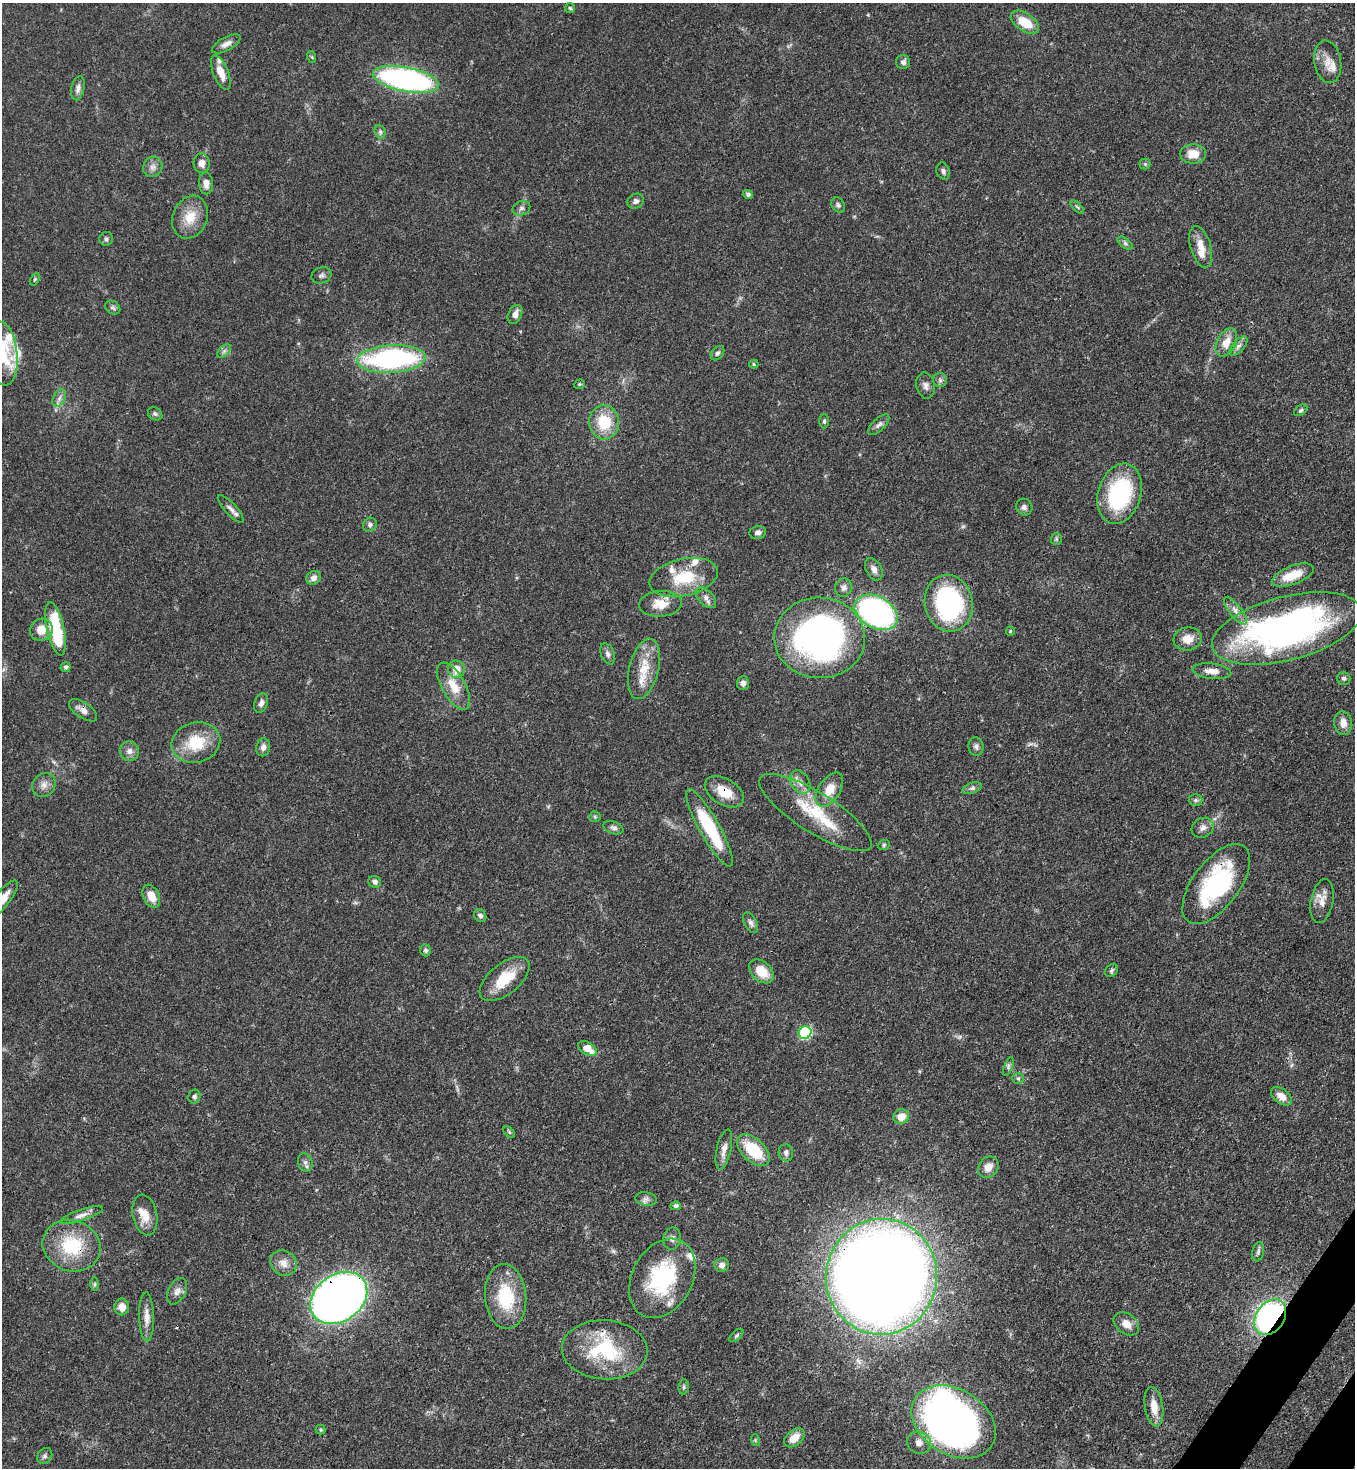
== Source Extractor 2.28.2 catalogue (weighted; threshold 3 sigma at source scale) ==
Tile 6 of 4 x 4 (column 2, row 2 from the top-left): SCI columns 1717-3069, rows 2990-4455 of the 6000 x 5978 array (HDU 1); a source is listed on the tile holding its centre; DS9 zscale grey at full resolution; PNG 1357 x 1470 px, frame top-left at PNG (2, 3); each listed source drawn as its Kron ellipse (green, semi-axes under 4 px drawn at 4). Shown black and unused: <1% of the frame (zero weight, under 3 of 4 exposures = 7% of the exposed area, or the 3 px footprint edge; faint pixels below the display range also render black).
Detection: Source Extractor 2.28.2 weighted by HDU 2 'WHT'; one run over the whole footprint, this tile lists its part. Background 0.0664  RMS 0.0036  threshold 0.0162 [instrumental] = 3 sigma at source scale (4.5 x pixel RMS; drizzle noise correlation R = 1.50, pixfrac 1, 0.05/0.05 arcsec/px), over >= 5 px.
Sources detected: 163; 2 too faint to see at this stretch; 1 inside a brighter object's white glare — neither listed nor drawn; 13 inside a brighter listed object's ellipse — not listed separately; the other 147 listed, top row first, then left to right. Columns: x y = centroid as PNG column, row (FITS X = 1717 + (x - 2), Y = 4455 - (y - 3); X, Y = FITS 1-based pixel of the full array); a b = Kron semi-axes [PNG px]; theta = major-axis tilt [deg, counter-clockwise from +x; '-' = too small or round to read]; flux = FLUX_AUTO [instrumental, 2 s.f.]
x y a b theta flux
570 8 5 5 - 0.51
1025 22 16 9 -34 7.9
226 44 16 6 28 2.3
312 57 6 4 -70 0.45
903 62 7 7 - 1.3
1328 62 21 13 -81 4.7
221 72 18 7 -68 4.6
406 79 33 12 -11 95
78 88 12 6 76 1.7
380 132 7 5 -70 0.78
1193 154 13 9 1 5.5
202 163 10 8 -87 2.4
1145 164 5 5 - 0.56
153 167 10 9 - 1.9
943 171 9 6 -69 1.1
206 183 11 7 -87 2.2
748 194 5 4 - 0.87
636 201 8 7 - 1.4
838 205 8 6 -53 0.89
1077 207 8 3 -45 0.56
521 208 9 7 23 1.2
190 217 22 17 68 7.5
106 239 7 6 - 0.89
1125 243 9 4 -36 0.87
1201 247 21 10 -74 5
321 275 10 8 20 1.2
35 279 6 4 59 0.48
113 308 8 6 -36 0.96
515 314 10 6 64 2.5
1226 342 15 9 62 4.2
1238 346 12 5 47 1.4
224 351 8 5 45 0.97
2 353 32 15 -84 13
717 353 8 5 50 0.9
391 359 34 14 3 72
754 364 5 4 - 0.47
940 380 7 6 - 1
579 384 6 4 20 0.47
926 386 13 9 -78 1.8
59 398 9 6 61 1.4
1301 410 7 4 37 0.7
155 414 8 6 -34 0.83
824 421 7 5 89 0.68
604 422 17 15 -87 12
879 425 13 6 44 1.5
1120 494 31 21 73 37
1024 507 8 8 - 1.3
231 509 18 6 -48 1.7
370 525 7 6 - 1.1
758 532 8 6 10 1.4
1056 539 6 5 - 0.6
874 569 12 7 -61 1.9
1293 575 22 9 21 7.8
684 577 35 18 13 14
314 578 7 6 - 1.7
844 588 9 8 - 1.4
706 598 12 7 -46 1.9
949 603 28 24 -78 58
660 604 21 13 4 5.6
1235 611 17 6 -52 2.3
876 612 23 15 -30 94
1287 628 77 32 15 150
55 629 27 9 -78 24
41 630 12 11 - 4.8
1010 631 5 4 - 0.39
820 638 45 40 -2 120
1188 639 14 11 7 4.5
608 654 11 6 -69 1.4
66 667 5 5 - 0.99
456 669 8 8 - 4.3
644 669 31 14 76 9.3
1212 671 19 7 -6 3.4
1344 678 7 6 - 0.88
743 683 7 6 - 1.6
454 686 26 11 -61 6.9
261 703 10 6 69 1.6
83 710 16 7 -34 2.6
1343 723 12 9 -84 2.9
196 743 24 20 15 13
263 747 9 7 79 1.7
976 747 9 7 -83 1.3
129 751 10 9 - 2
800 782 13 9 -59 2.6
44 785 12 11 - 2.5
972 788 10 5 19 1.1
829 789 19 11 58 6.3
724 792 21 13 -31 8.2
1195 800 7 6 - 0.78
815 813 65 20 -32 20
595 817 6 5 - 0.61
613 828 10 6 -18 1.2
709 828 44 10 -61 24
1203 828 11 9 28 1.9
884 845 6 5 - 0.55
375 882 6 5 - 1.2
1216 884 47 23 53 43
151 896 12 8 -65 4.9
3 898 22 7 53 4.6
1322 901 22 11 79 4
480 916 7 5 -52 1.1
751 923 11 6 -62 1.3
426 950 6 5 - 0.92
1112 970 7 5 48 0.81
761 971 14 10 -41 6.9
505 979 29 15 39 11
805 1033 6 6 - 41
587 1048 10 6 -31 4.9
1008 1066 10 3 69 0.72
1018 1078 6 5 - 0.72
1281 1096 12 7 -38 3.5
194 1097 7 6 - 0.82
901 1117 8 7 - 4.7
509 1132 7 4 -45 0.54
724 1149 20 7 77 2.9
753 1150 20 11 -44 15
786 1153 8 7 - 1.4
305 1162 9 7 -74 1.3
988 1167 11 9 50 2.9
646 1199 11 6 -9 1.5
676 1206 5 4 - 0.98
81 1215 23 5 18 2.3
145 1215 20 12 -79 5.1
672 1238 11 9 80 1.8
72 1246 29 25 -20 19
1258 1252 10 6 80 1
283 1263 13 12 - 3.2
722 1265 7 6 - 1.6
882 1277 58 55 81 970
662 1278 42 30 61 33
95 1284 6 4 89 0.65
177 1291 14 8 62 2.2
506 1297 32 20 -85 20
339 1298 31 23 35 300
122 1307 8 7 - 3
147 1317 25 7 -88 3.3
1270 1317 19 14 55 76
1126 1324 14 10 -37 3.2
736 1335 8 4 41 0.64
605 1350 43 29 -4 28
684 1387 7 5 83 0.71
1154 1407 20 9 -81 5
954 1422 45 32 -32 190
321 1430 5 5 - 0.55
794 1438 12 7 39 4.6
755 1440 6 3 -73 0.42
919 1443 12 10 -29 2.6
45 1456 8 7 - 1
Overlapping masked pixels (flux is a lower limit): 9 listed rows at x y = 391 359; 83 710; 724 792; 1216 884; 72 1246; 882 1277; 662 1278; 339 1298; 1270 1317
Isophote crosses this tile's border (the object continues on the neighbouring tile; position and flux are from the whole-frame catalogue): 2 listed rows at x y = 2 353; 3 898